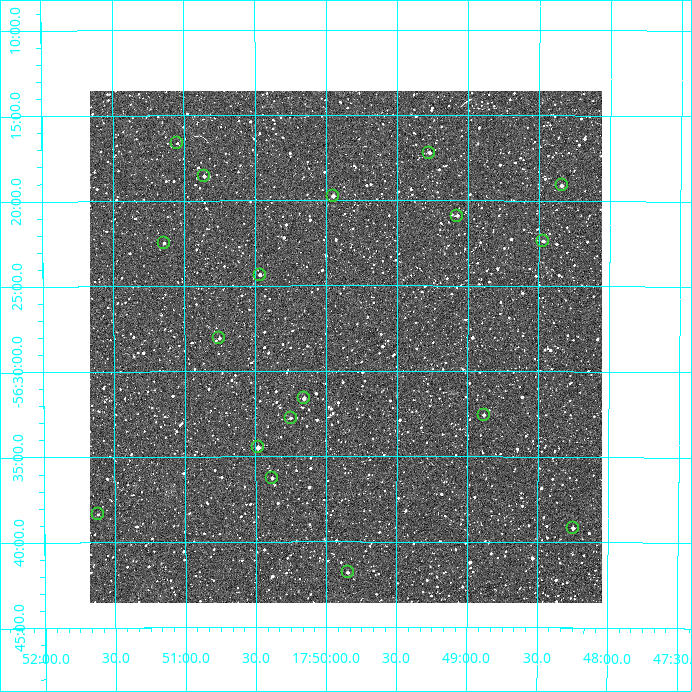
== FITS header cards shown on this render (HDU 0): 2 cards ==
NAXIS1  =                  512
NAXIS2  =                  512

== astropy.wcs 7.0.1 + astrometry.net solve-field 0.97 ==
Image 512 x 512 px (HDU 0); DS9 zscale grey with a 90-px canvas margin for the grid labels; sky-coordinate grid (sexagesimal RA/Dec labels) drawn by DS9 from the SOLVED WCS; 18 Tycho-2 reference stars matched to detected sources circled (green)
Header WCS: RA---TAN/DEC--TAN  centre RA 17:49:52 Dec -56:29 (267.46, -56.48 deg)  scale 3.52 arcsec/px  FOV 30.0' x 30.0'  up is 0 deg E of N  parity normal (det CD < 0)
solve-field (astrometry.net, Tycho-2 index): VERIFIED the header's WCS against the Tycho-2 star catalogue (verified at 2 index scales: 7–18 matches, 0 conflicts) and refined it, rather than solving blind
Solved WCS: RA---TAN-SIP/DEC--TAN-SIP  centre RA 17:49:52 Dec -56:29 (267.47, -56.48 deg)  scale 3.51 arcsec/px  FOV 30.0' x 30.0'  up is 0 deg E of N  parity normal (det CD < 0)
The solver's refit moves the header's centre by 1.4 arcsec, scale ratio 0.9997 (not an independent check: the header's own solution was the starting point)
Tycho-2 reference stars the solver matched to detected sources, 18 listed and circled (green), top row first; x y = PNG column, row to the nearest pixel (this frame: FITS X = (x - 90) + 1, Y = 512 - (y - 91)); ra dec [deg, ICRS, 3 dp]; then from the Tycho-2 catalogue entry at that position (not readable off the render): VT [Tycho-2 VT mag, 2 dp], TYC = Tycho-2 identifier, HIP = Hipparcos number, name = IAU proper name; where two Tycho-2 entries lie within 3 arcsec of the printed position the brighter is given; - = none
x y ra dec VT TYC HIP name
177 143 267.762 -56.277 12.41 8750-167-1 - -
429 153 267.318 -56.287 10.85 8750-2472-1 - -
204 176 267.714 -56.309 11.21 8750-2500-1 - -
562 185 267.085 -56.318 10.75 8750-2508-1 - -
333 196 267.488 -56.329 10.70 8750-2668-1 - -
457 216 267.269 -56.348 11.61 8750-2314-1 - -
543 241 267.117 -56.373 11.45 8750-2741-1 - -
164 243 267.785 -56.375 12.13 8750-269-1 - -
260 275 267.617 -56.406 12.00 8750-175-1 - -
219 338 267.688 -56.468 12.18 8750-880-1 - -
304 398 267.539 -56.527 10.77 8750-1139-1 - -
484 415 267.221 -56.543 11.34 8750-2591-1 - -
291 418 267.563 -56.546 12.23 8750-435-1 - -
258 447 267.621 -56.575 9.61 8750-238-1 - -
272 478 267.596 -56.604 11.67 8750-1214-1 - -
98 514 267.905 -56.639 12.98 8750-339-1 - -
573 528 267.062 -56.653 10.90 8750-2780-1 - -
348 572 267.461 -56.697 11.08 8750-2787-1 - -